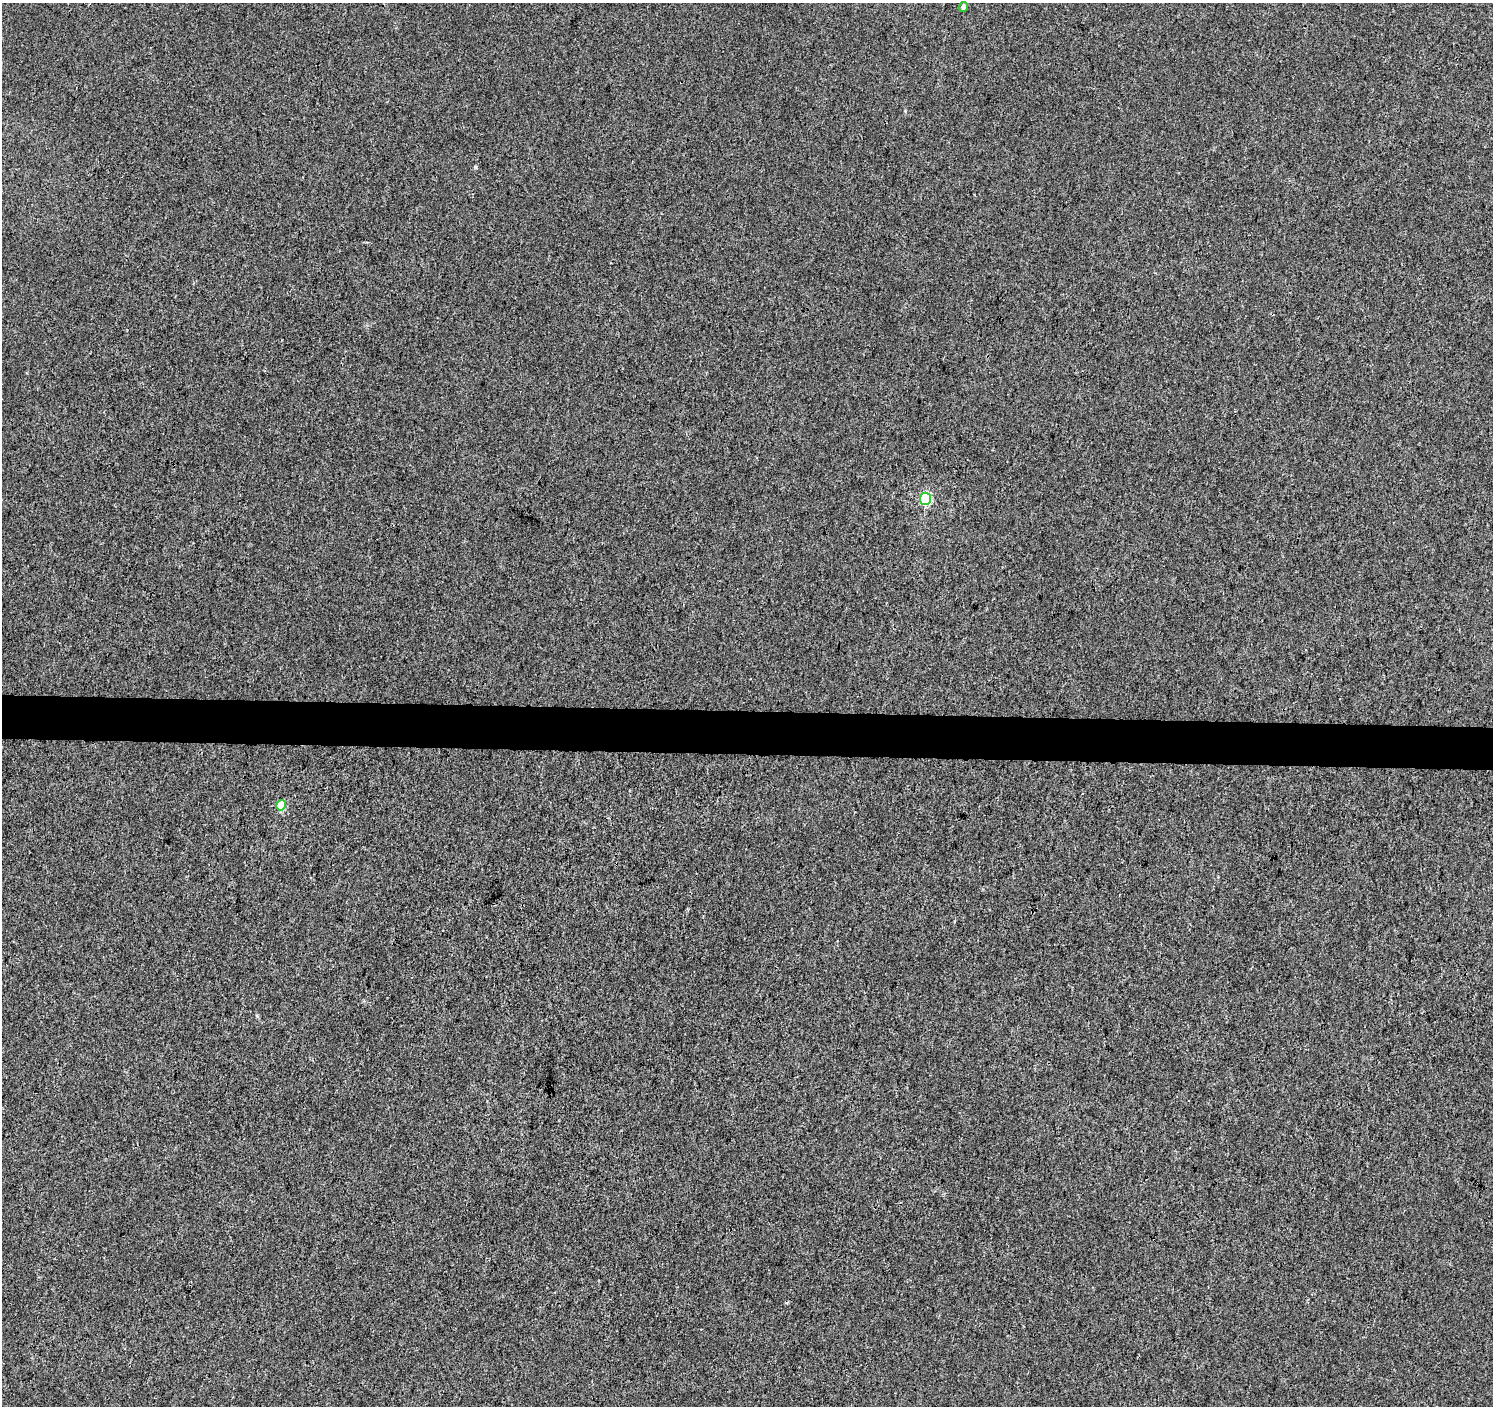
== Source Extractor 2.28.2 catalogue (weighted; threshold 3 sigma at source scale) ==
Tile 5 of 3 x 3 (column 2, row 2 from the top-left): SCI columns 1501-2991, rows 1686-3089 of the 4483 x 4719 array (HDU 1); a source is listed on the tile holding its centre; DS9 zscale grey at full resolution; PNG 1495 x 1408 px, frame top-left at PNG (2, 3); each listed source drawn as its Kron ellipse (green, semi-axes under 4 px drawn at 4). Shown black and unused: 3% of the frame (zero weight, under 3 of 4 exposures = <1% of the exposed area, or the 3 px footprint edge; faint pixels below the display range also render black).
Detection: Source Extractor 2.28.2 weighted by HDU 2 'WHT'; one run over the whole footprint, this tile lists its part. Background 0.00165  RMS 0.0029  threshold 0.0132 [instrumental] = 3 sigma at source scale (4.5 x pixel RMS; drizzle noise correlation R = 1.50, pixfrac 1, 0.0396/0.0396 arcsec/px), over >= 5 px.
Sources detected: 3; all 3 listed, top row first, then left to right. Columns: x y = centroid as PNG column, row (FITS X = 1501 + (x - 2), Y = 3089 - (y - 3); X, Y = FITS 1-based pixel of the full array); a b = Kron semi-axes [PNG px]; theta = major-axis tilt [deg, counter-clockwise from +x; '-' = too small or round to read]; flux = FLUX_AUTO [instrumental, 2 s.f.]
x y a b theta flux
963 7 5 4 - 1.4
926 499 6 5 - 26
281 805 5 5 - 9.6